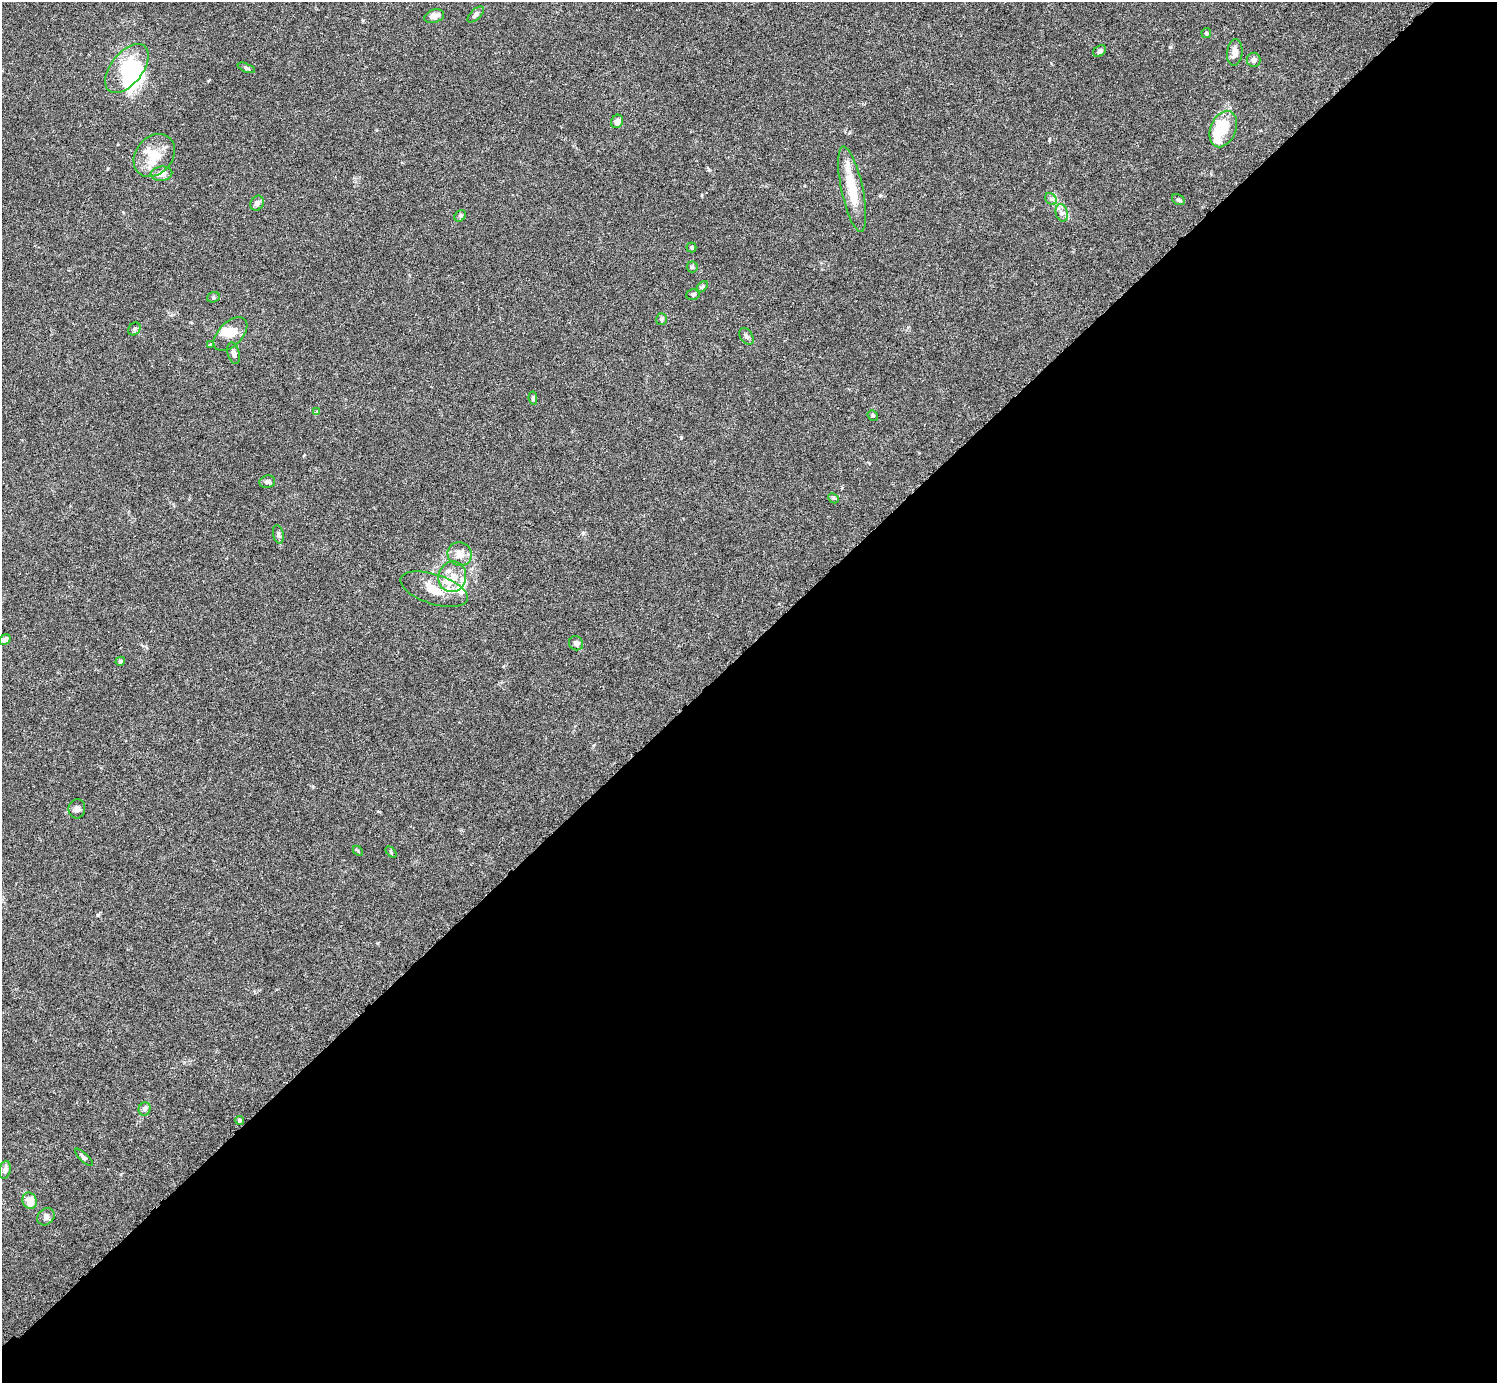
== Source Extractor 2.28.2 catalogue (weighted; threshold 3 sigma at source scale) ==
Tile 15 of 4 x 4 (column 3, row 4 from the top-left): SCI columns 3037-4531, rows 206-1586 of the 6074 x 6074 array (HDU 1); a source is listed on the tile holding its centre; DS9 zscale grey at full resolution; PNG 1499 x 1385 px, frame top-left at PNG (2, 2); each listed source drawn as its Kron ellipse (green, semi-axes under 4 px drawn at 4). Shown black and unused: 53% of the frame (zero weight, under 3 of 6 exposures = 3% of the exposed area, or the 3 px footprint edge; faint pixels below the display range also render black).
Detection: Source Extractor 2.28.2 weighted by HDU 2 'WHT'; one run over the whole footprint, this tile lists its part. Background 0.0146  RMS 0.002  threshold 0.00807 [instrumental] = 3 sigma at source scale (4.09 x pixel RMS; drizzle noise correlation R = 1.36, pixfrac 0.8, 0.05/0.05 arcsec/px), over >= 5 px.
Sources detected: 63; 9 inside a brighter object's white glare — neither listed nor drawn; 4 inside a brighter listed object's ellipse — not listed separately; the other 50 listed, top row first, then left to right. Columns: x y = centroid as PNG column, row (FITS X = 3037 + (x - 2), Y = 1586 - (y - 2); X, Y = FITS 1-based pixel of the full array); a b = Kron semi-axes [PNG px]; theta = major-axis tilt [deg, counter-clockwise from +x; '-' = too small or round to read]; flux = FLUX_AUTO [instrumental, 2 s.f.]
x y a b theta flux
476 14 10 5 43 0.57
434 16 10 6 17 1
1206 33 5 5 - 0.23
1100 51 7 5 40 0.44
1235 53 13 7 84 1.3
1254 60 7 7 - 0.63
127 68 29 16 52 8.6
246 68 9 3 -22 0.3
617 121 7 6 - 0.86
1223 129 19 12 67 2.9
154 155 23 18 51 4.2
161 174 11 7 6 1.3
852 189 43 10 -78 6
1051 199 6 5 - 0.4
1178 200 7 5 -32 0.3
257 203 8 6 60 0.81
1062 213 9 6 -75 0.67
460 216 6 5 - 0.28
691 247 5 5 - 0.24
692 267 5 5 - 0.3
702 287 7 4 45 0.25
693 294 7 5 19 0.39
213 297 6 5 - 0.28
662 319 6 5 - 0.36
134 329 7 5 50 0.41
230 334 20 12 45 2.2
746 336 9 6 -55 0.5
210 344 3 2 - 0.2
234 353 11 6 -74 0.57
533 398 7 4 -84 0.32
317 412 4 4 - 0.26
873 415 5 4 - 0.28
267 482 8 6 8 0.45
833 498 6 4 -46 0.27
278 534 9 5 -78 0.46
460 554 12 11 - 1.8
452 577 15 14 - 2.8
434 589 35 15 -18 5.6
5 640 6 4 35 0.77
576 643 7 7 - 0.66
120 661 5 4 - 0.37
77 809 9 8 - 0.64
358 851 6 3 -46 0.2
391 852 6 4 -47 0.25
145 1109 7 6 - 0.65
239 1120 4 4 - 0.31
84 1157 11 4 -44 0.44
5 1170 9 5 80 0.98
30 1201 8 7 - 2.1
46 1217 9 7 44 0.63
Unlisted compact peaks at least as high as the median listed source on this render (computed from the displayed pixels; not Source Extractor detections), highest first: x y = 1170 47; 681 437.